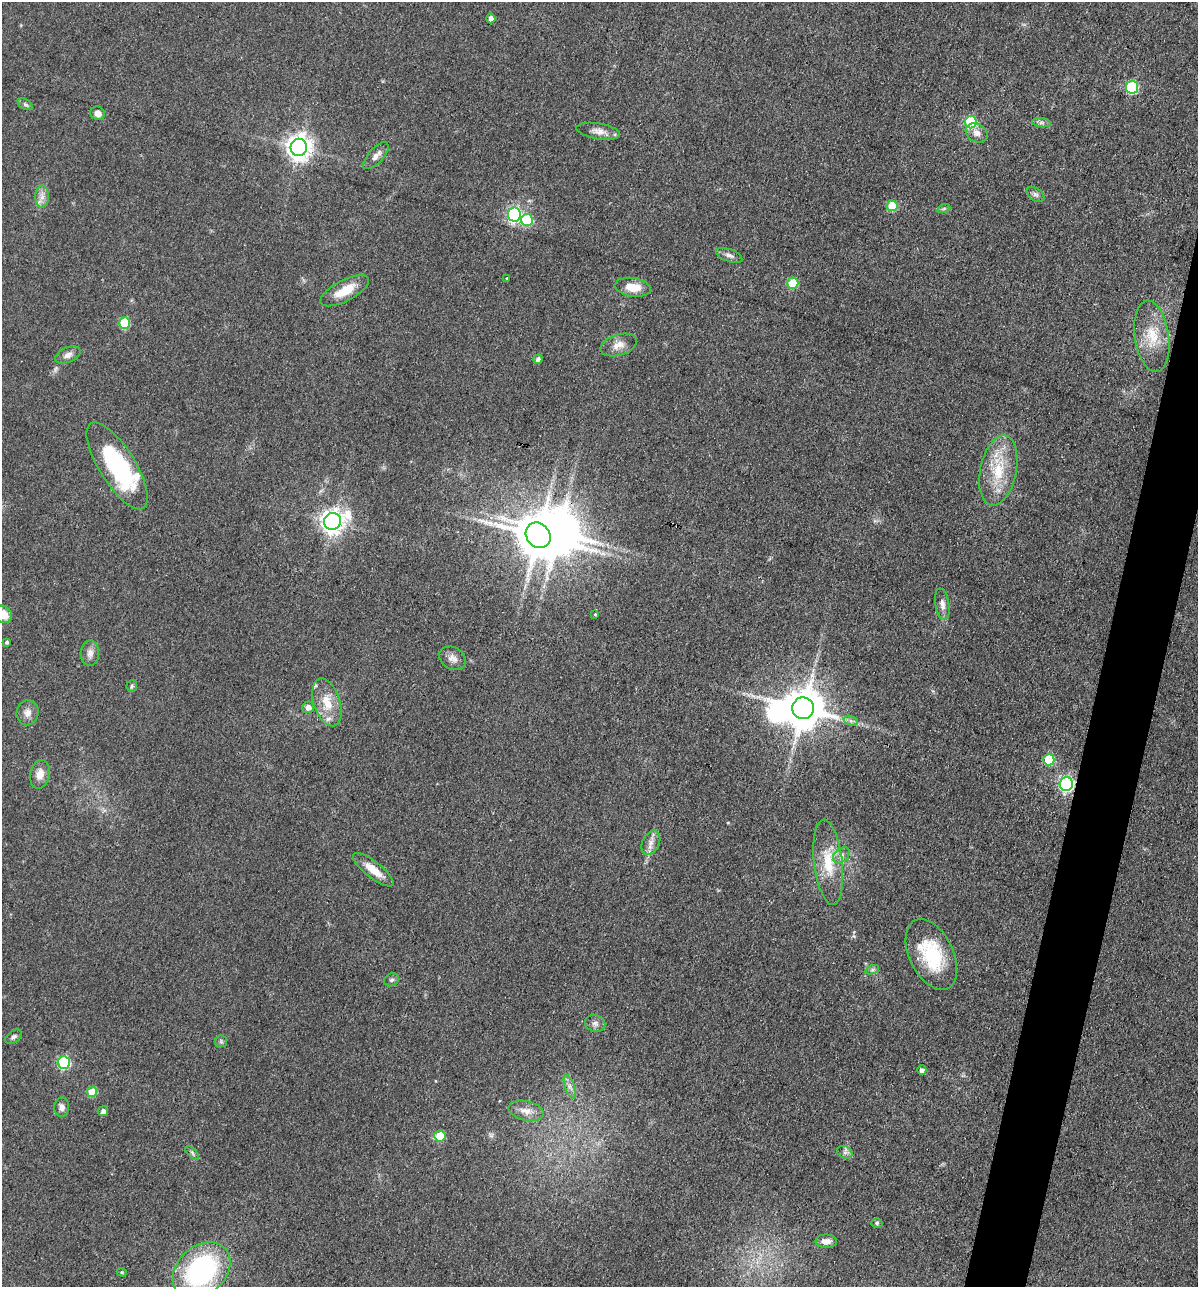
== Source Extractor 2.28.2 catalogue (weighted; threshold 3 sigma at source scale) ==
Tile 10 of 4 x 4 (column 2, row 3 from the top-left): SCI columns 1323-2518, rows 1285-2569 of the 5159 x 5138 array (HDU 1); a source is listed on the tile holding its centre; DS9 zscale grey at full resolution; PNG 1200 x 1289 px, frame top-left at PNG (2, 2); each listed source drawn as its Kron ellipse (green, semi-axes under 4 px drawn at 4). Shown black and unused: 4% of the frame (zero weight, under 3 of 4 exposures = <1% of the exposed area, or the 3 px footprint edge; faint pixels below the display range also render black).
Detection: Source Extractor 2.28.2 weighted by HDU 2 'WHT'; one run over the whole footprint, this tile lists its part. Background 0.0814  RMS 0.0065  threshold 0.0291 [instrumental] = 3 sigma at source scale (4.5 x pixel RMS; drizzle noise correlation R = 1.50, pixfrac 1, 0.05/0.05 arcsec/px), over >= 5 px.
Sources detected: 74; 2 inside a brighter object's white glare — neither listed nor drawn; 3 inside a brighter listed object's ellipse — not listed separately; the other 69 listed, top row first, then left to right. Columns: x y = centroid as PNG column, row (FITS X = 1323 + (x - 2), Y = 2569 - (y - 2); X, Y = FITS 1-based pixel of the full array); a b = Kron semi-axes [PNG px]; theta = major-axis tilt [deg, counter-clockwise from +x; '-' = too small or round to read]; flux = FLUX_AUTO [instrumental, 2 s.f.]
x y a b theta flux
491 18 5 4 - 4.1
1132 87 6 6 - 57
25 104 8 5 -29 1.5
98 113 7 6 - 4.4
971 122 6 6 - 54
1041 123 9 4 -8 1.8
598 131 22 8 -10 5.4
977 133 11 9 -28 4.1
299 147 8 8 - 630
376 156 17 7 48 4.6
1035 194 10 6 -35 2.1
42 197 11 7 89 4
892 206 5 5 - 23
944 208 7 4 19 0.98
514 215 7 6 - 140
527 220 6 6 - 39
729 255 14 6 -20 2.8
507 278 4 3 - 1.2
793 283 5 5 - 24
633 287 18 9 -8 11
345 291 27 10 28 14
124 323 5 5 - 35
1152 336 36 17 -82 20
619 345 19 10 17 6.3
68 355 13 7 25 3.5
538 359 5 4 - 2.5
117 466 50 18 -58 75
998 471 36 18 78 27
332 521 9 8 - 550
538 535 13 11 -52 2700
942 604 16 7 -81 4.1
3 614 9 8 - 9.4
595 614 4 4 - 0.62
7 642 4 3 - 1.2
90 653 13 9 85 3.9
453 658 14 11 -30 4.5
132 686 6 5 - 1.1
327 702 25 13 -72 14
308 707 6 6 - 3.7
803 708 11 11 - 2200
28 713 12 11 - 4.6
851 721 7 4 -19 1.9
1049 760 5 5 - 33
40 774 14 9 77 6.4
1066 784 7 6 - 150
651 843 13 8 64 4.9
841 855 9 6 39 2.9
828 862 43 14 -83 22
373 870 25 8 -38 11
931 954 38 22 -64 39
872 970 7 4 18 1.4
391 980 8 6 30 1.6
595 1024 10 8 -15 2.9
14 1037 9 6 36 1.8
221 1041 6 6 - 1.2
64 1063 6 6 - 65
922 1070 4 4 - 2.9
570 1087 12 5 -70 3.1
92 1092 5 5 - 16
62 1107 10 7 87 2.9
103 1111 5 5 - 2.7
526 1111 18 9 -13 6.2
440 1136 6 5 - 21
845 1152 8 6 -28 2
192 1153 9 3 -45 1.2
877 1223 5 5 - 1.2
826 1241 11 6 -1 4.2
201 1270 32 24 42 110
122 1272 5 4 - 0.91
Overlapping masked pixels (flux is a lower limit): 3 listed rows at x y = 117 466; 538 535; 1066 784
Isophote crosses this tile's border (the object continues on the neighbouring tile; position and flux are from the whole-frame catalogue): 2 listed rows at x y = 3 614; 201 1270